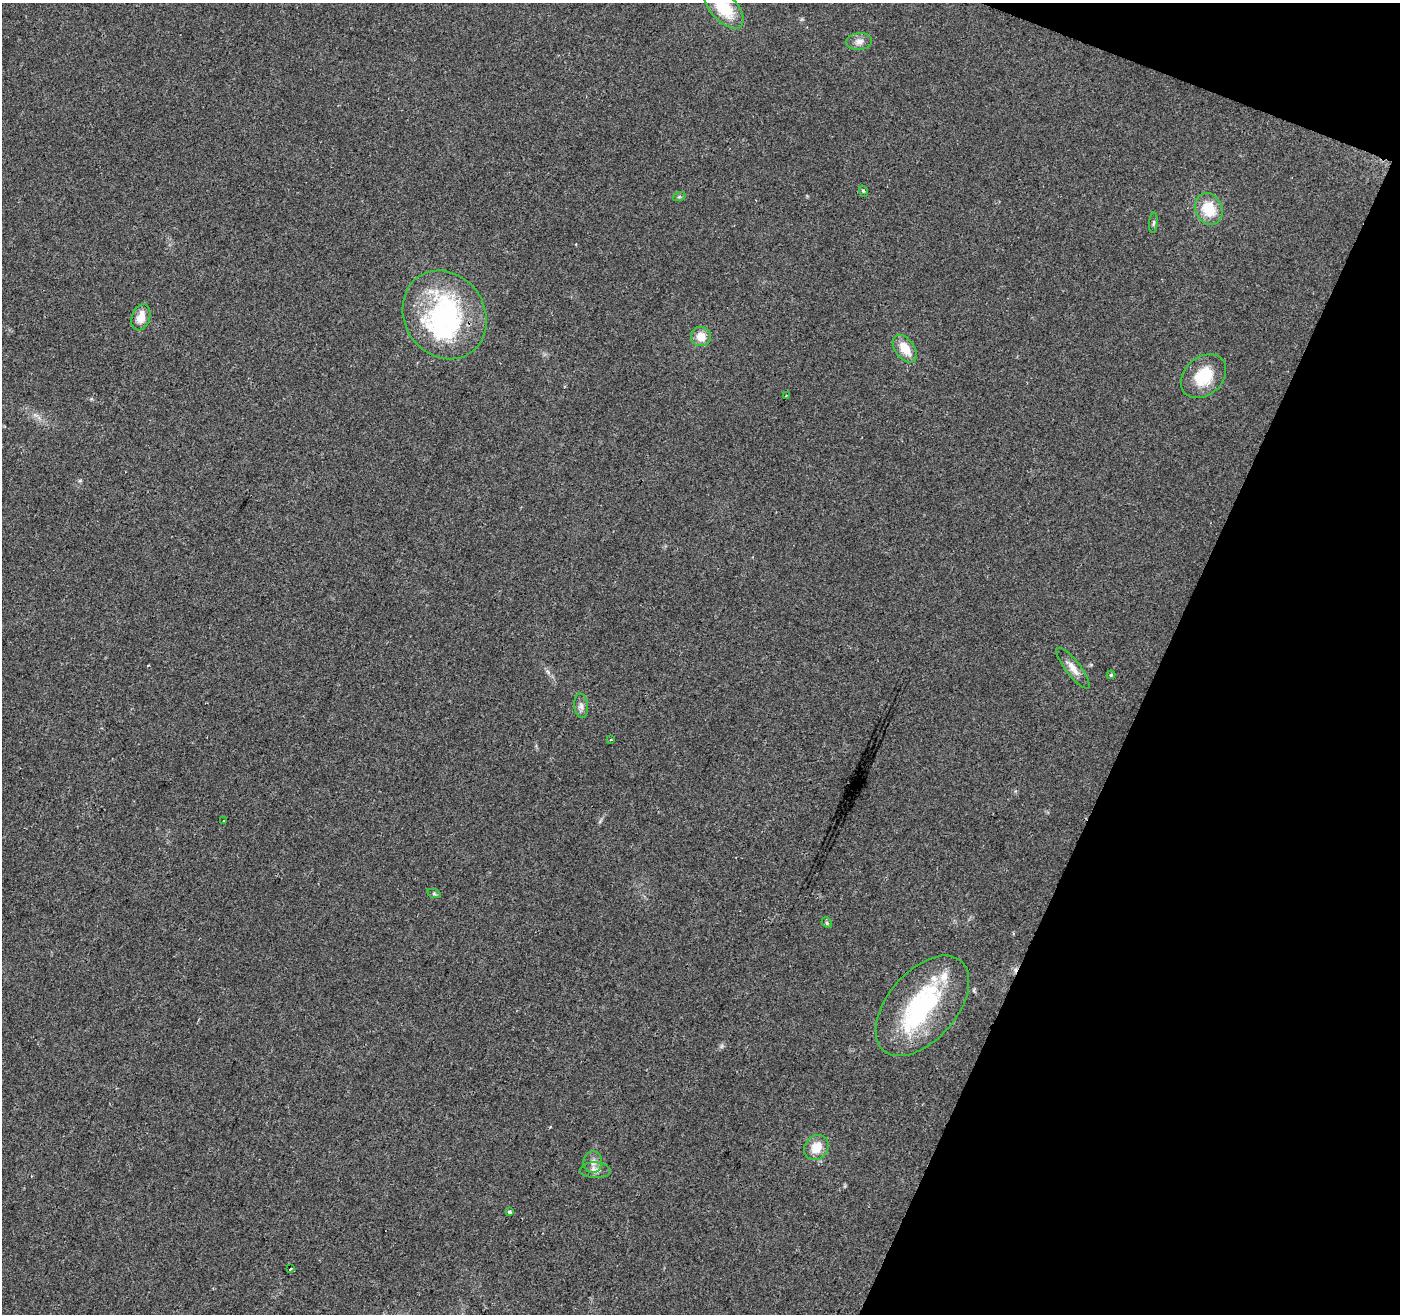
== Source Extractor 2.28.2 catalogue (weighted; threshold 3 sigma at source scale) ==
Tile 8 of 4 x 4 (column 4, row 2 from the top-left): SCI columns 4195-5592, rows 2831-4142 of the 5600 x 5726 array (HDU 1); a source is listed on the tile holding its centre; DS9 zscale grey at full resolution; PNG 1402 x 1316 px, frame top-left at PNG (2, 3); each listed source drawn as its Kron ellipse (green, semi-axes under 4 px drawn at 4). Shown black and unused: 19% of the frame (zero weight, under 2 of 3 exposures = <1% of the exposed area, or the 3 px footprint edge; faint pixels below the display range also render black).
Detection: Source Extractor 2.28.2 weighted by HDU 2 'WHT'; one run over the whole footprint, this tile lists its part. Background 0.0484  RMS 0.0068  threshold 0.0306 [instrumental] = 3 sigma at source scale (4.5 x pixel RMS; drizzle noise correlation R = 1.50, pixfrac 1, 0.0396/0.0396 arcsec/px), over >= 5 px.
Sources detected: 31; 1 inside a brighter object's white glare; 1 cosmic-ray / hot-pixel residue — neither listed nor drawn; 4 inside a brighter listed object's ellipse — not listed separately; the other 25 listed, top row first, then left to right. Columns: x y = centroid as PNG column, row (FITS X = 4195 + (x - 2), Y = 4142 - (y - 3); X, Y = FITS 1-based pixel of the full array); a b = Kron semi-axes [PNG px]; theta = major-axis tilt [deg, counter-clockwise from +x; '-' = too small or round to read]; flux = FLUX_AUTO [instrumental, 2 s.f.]
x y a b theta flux
724 8 25 13 -47 28
859 42 13 8 6 4.1
863 191 6 3 -71 0.78
679 197 6 4 19 1
1209 209 16 13 -65 19
1153 223 10 4 85 1.2
445 315 46 40 -56 120
141 317 13 9 70 7.8
701 336 10 9 - 7.8
905 349 16 9 -53 11
1203 376 25 19 42 24
786 396 3 3 - 0.68
1073 668 25 7 -52 6.4
1111 675 4 4 - 0.93
581 706 12 7 -85 3.1
611 740 3 3 - 0.64
224 821 3 2 - 1.2
434 894 7 4 -19 1
827 923 6 4 -48 0.91
922 1006 59 34 49 79
816 1147 13 11 50 11
593 1162 11 9 83 4.2
595 1170 15 8 -2 4.3
509 1212 4 3 - 2.4
290 1268 3 3 - 1.5
Isophote crosses this tile's border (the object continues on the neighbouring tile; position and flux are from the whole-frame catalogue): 1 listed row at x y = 724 8